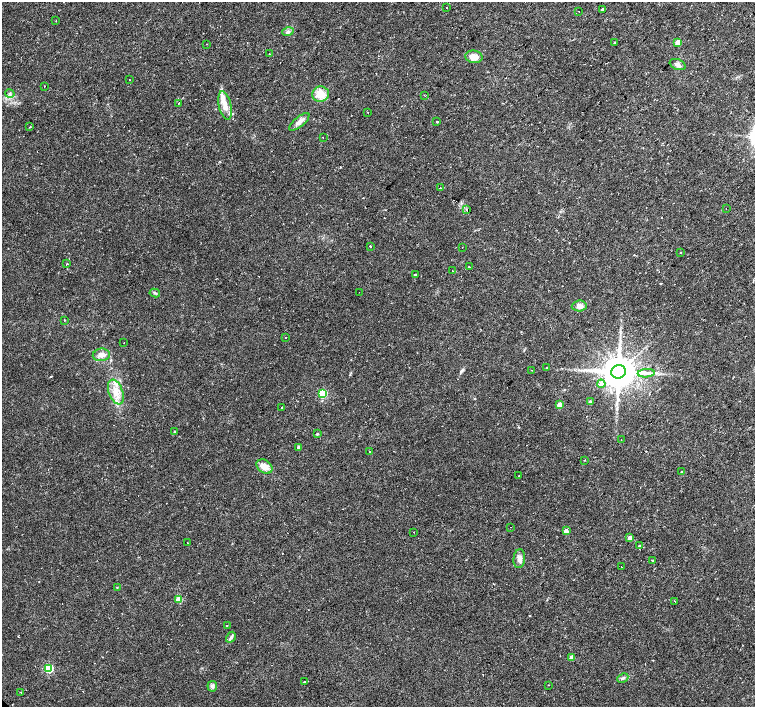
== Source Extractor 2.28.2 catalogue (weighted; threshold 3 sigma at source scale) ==
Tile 10 of 4 x 4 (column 2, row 3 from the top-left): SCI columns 1506-3010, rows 1560-2968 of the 6020 x 6003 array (HDU 1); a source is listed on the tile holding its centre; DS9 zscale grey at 2 x 2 block average (1 PNG px = mean of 2 x 2 image px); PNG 757 x 709 px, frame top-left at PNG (2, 2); each listed source drawn as its Kron ellipse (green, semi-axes under 4 px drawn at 4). Shown black and unused: <1% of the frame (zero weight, under 2 of 3 exposures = <1% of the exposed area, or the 3 px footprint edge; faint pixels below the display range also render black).
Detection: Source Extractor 2.28.2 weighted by HDU 2 'WHT'; one run over the whole footprint, this tile lists its part. Background 0.0355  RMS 0.0036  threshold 0.0163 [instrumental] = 3 sigma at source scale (4.5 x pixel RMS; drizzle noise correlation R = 1.50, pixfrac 1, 0.0396/0.0396 arcsec/px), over >= 5 px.
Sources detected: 100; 18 cosmic-ray / hot-pixel residue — neither listed nor drawn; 2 inside a brighter listed object's ellipse — not listed separately; the other 80 listed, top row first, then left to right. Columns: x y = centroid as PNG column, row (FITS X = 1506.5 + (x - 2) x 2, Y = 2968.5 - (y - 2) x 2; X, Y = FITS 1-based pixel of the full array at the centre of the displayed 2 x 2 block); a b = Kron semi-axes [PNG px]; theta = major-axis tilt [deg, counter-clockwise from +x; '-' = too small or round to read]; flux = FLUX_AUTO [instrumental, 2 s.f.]
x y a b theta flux
447 7 2 2 - 1.1
602 9 2 2 - 2.2
578 11 2 2 - 0.9
56 20 2 2 - 0.36
288 32 6 3 16 2
615 42 2 2 - 1.4
678 42 3 3 - 13
206 44 2 2 - 0.66
269 54 2 2 - 0.39
474 57 8 6 -8 7.4
678 64 8 5 -21 2.8
129 80 2 2 - 0.72
44 86 2 2 - 0.85
10 93 5 3 - 1.3
321 94 8 7 - 13
425 96 2 2 - 0.56
178 103 2 2 - 2.6
225 106 15 6 -78 8.3
368 113 2 2 - 0.3
299 122 12 5 39 5
437 122 2 2 - 6.3
29 127 2 2 - 1.1
323 137 2 2 - 3.1
440 188 2 2 - 0.62
726 209 2 2 - 1.1
467 210 2 2 - 1.6
370 246 2 2 - 5.7
462 247 2 2 - 0.23
681 252 2 2 - 0.5
67 264 2 2 - 1.1
469 267 2 2 - 3.2
452 271 2 2 - 0.41
415 275 3 3 - 1.1
359 292 2 2 - 0.48
155 293 5 2 - 0.96
579 306 7 5 4 3.9
65 320 2 2 - 0.79
286 337 2 2 - 0.66
124 343 2 2 - 0.3
101 355 8 6 6 4.6
546 368 2 2 - 4.5
532 370 2 2 - 0.43
619 372 7 6 - 2400
646 373 8 3 6 3.8
601 384 4 4 - 4.7
116 392 13 7 -69 9.8
323 393 3 3 - 48
590 402 3 2 - 2
559 405 3 3 - 14
282 407 3 2 - 5.8
174 431 3 2 - 0.58
317 434 2 2 - 0.91
621 440 2 2 - 0.95
299 447 2 2 - 3
369 451 2 2 - 11
584 460 3 2 - 0.41
264 467 8 6 -34 8.2
681 472 2 2 - 1.8
519 476 2 2 - 2
511 527 2 2 - 0.59
566 531 3 3 - 5.8
414 532 2 2 - 0.41
630 538 3 3 - 4.3
187 543 2 2 - 1.6
639 546 2 2 - 1.2
519 559 9 5 83 4.3
653 560 2 2 - 4.3
621 567 2 2 - 1.4
117 587 3 2 - 0.46
179 599 3 3 - 21
674 601 2 2 - 1.7
227 626 2 2 - 3.1
231 637 6 4 57 1.7
572 658 3 3 - 10
49 668 3 3 - 58
623 678 6 3 26 1.5
304 681 2 2 - 1.1
549 685 2 2 - 0.47
212 686 5 5 - 2.7
21 692 2 2 - 0.91
Diffuse or blended objects may show on this block-average render without a row.